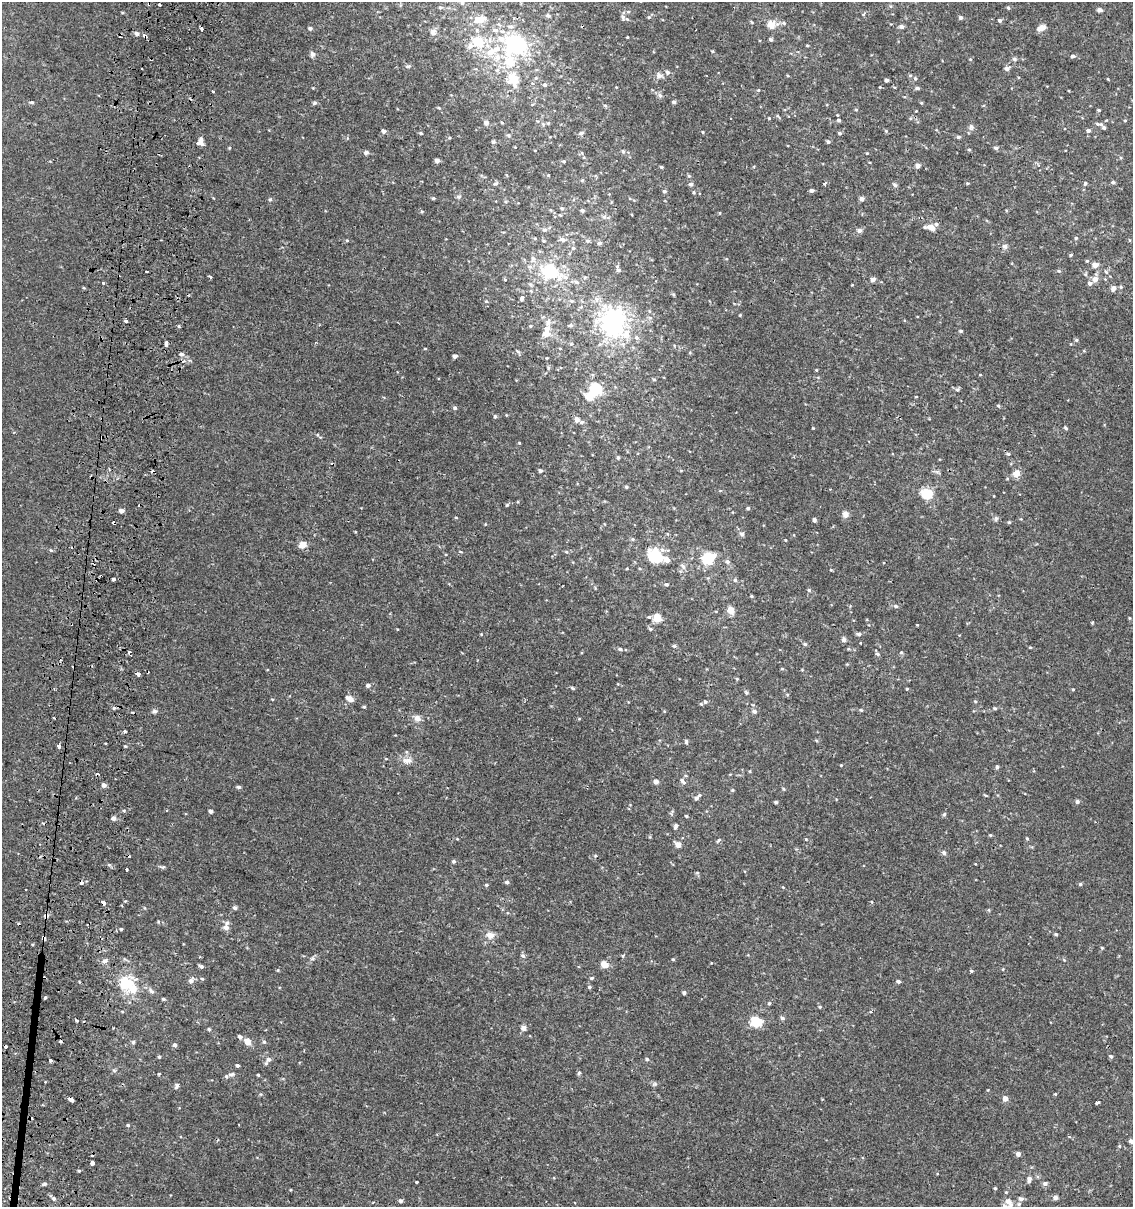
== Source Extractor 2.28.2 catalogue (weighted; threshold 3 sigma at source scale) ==
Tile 7 of 4 x 4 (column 3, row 2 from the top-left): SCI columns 2530-3660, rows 2448-3652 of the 5119 x 4893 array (HDU 1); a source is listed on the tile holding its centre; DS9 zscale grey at full resolution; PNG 1135 x 1209 px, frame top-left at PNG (2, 2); no overlay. Shown black and unused: <1% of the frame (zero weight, under 2 of 3 exposures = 3% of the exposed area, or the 3 px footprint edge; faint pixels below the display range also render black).
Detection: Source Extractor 2.28.2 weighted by HDU 2 'WHT'; one run over the whole footprint, this tile lists its part. Background 0.00112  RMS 0.0027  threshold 0.0119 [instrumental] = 3 sigma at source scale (4.5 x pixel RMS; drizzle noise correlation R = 1.50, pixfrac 1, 0.0396/0.0396 arcsec/px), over >= 5 px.
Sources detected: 385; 2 inside a brighter object's white glare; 18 cosmic-ray / hot-pixel residue — not listed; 22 inside a brighter listed object's ellipse — not listed separately; the other 343 listed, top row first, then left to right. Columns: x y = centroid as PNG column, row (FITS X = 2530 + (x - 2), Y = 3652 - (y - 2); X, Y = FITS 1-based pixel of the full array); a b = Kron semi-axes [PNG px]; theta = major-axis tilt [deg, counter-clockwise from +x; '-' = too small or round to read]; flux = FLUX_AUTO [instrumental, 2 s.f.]
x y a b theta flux
462 3 5 5 - 0.48
159 5 3 3 - 0.85
440 7 5 4 - 0.39
1008 8 5 4 - 0.31
1100 10 6 5 - 0.64
628 12 5 4 - 0.35
864 14 6 3 69 0.29
548 16 7 5 -26 0.48
623 17 8 5 -79 0.61
649 17 5 4 - 0.33
960 17 4 4 - 0.64
478 20 11 9 10 2.8
1000 20 4 4 - 0.58
784 23 5 5 - 0.39
771 24 10 10 - 2.4
901 26 5 5 - 0.83
1042 27 7 6 - 1.3
310 28 4 4 - 0.61
495 30 9 6 -8 1.1
433 32 8 7 - 1.2
137 34 5 4 - 0.88
627 37 3 2 - 0.21
771 39 4 4 - 0.5
476 41 17 13 10 5.4
515 44 23 20 -26 23
807 45 4 3 - 0.25
712 51 5 3 - 0.24
491 52 19 10 39 4
312 54 6 6 - 0.82
1072 56 4 4 - 0.58
970 59 4 3 - 0.22
1014 59 6 5 - 0.48
408 66 7 3 -7 0.36
1007 69 5 5 - 0.95
497 70 7 5 45 0.66
667 72 6 5 - 0.72
659 75 9 8 - 1.1
536 78 5 5 - 0.37
915 78 6 4 -74 0.42
513 79 16 15 - 5.4
1108 79 4 3 - 0.19
886 80 4 3 - 0.78
545 85 5 5 - 0.56
917 88 6 4 -14 0.47
758 90 4 4 - 0.27
212 91 3 3 - 2.2
660 95 7 6 - 0.63
32 102 5 4 - 0.45
674 102 5 4 - 0.47
315 103 5 5 - 0.52
921 103 4 4 - 0.25
605 105 6 4 -2 0.31
439 108 5 3 - 0.22
856 109 5 3 - 0.25
1099 110 5 4 - 0.28
916 111 3 3 - 0.16
769 118 4 3 - 0.22
839 120 4 4 - 0.44
1125 120 4 4 - 0.28
486 122 7 6 - 0.83
501 122 5 3 - 0.21
543 124 6 5 - 0.46
1097 124 6 5 - 0.54
971 127 8 6 -65 0.75
1104 127 7 6 - 0.63
383 131 5 4 - 0.95
886 131 5 4 - 0.29
1088 131 5 4 - 0.76
703 132 4 3 - 0.21
421 133 5 4 - 0.32
581 133 6 5 - 0.59
839 133 4 4 - 0.45
508 135 6 5 - 0.48
958 137 5 4 - 0.48
449 138 4 4 - 0.29
200 142 10 7 87 1.4
493 142 5 4 - 0.39
828 142 5 4 - 0.47
229 148 4 3 - 0.24
996 148 7 5 -13 0.46
969 150 5 3 - 0.25
623 151 5 5 - 0.43
366 152 6 5 - 0.65
437 161 5 4 - 0.8
564 161 5 4 - 0.33
918 165 4 4 - 1.4
661 167 4 3 - 0.36
548 175 4 3 - 0.23
689 176 5 4 - 0.37
582 180 5 4 - 0.32
1113 182 5 4 - 0.48
495 183 7 3 8 0.41
967 183 4 3 - 0.27
691 184 5 5 - 0.64
824 184 3 3 - 0.53
1085 184 6 4 64 0.4
895 185 6 5 - 0.46
812 190 4 3 - 0.74
664 191 5 4 - 0.48
459 197 6 6 - 0.56
433 198 4 4 - 0.35
862 199 4 4 - 1.3
270 200 4 4 - 0.52
562 208 5 4 - 0.48
582 210 5 4 - 0.51
720 213 4 3 - 0.19
560 215 4 3 - 0.22
604 217 7 4 1 0.58
930 227 13 6 -9 1.8
544 230 7 5 12 0.63
859 230 6 5 - 0.96
535 238 5 3 - 0.24
1076 238 4 4 - 0.34
347 240 4 4 - 0.27
563 240 8 5 -14 0.91
544 241 5 4 - 0.32
587 241 6 5 - 0.55
599 243 6 6 - 0.57
1005 246 7 6 - 0.75
573 248 5 5 - 0.45
1071 255 5 4 - 0.28
533 259 8 6 -75 0.81
1087 261 4 4 - 0.29
1095 265 6 5 - 1.8
618 269 10 5 -65 0.77
147 271 3 3 - 0.74
1059 271 6 4 -16 0.42
550 272 18 12 -19 14
1106 272 7 4 -54 0.48
1085 274 5 5 - 0.35
210 277 3 3 - 0.74
873 279 6 5 - 0.86
1095 279 7 6 - 1.6
576 282 8 5 -27 0.66
103 283 4 3 - 0.24
1121 287 5 4 - 0.36
1113 288 7 6 - 0.97
531 291 4 4 - 0.21
673 294 6 3 -18 0.28
522 299 6 4 76 0.5
596 299 8 6 90 1
486 301 5 3 - 0.21
571 301 6 5 - 0.42
740 315 4 3 - 0.21
126 321 3 3 - 1
548 322 11 7 87 1.2
613 322 25 21 -78 42
570 325 5 5 - 0.5
530 326 4 4 - 0.23
961 331 4 3 - 0.37
546 334 9 8 - 1.7
636 338 7 6 - 0.72
1076 340 5 4 - 0.36
166 344 5 3 - 3.6
571 344 4 3 - 0.27
425 348 4 3 - 0.22
181 354 6 4 -14 0.59
455 356 5 4 - 0.68
547 358 2 2 - 0.18
184 361 7 5 44 0.81
816 370 3 3 - 0.22
980 375 4 2 - 0.18
654 379 4 4 - 0.31
596 389 11 10 - 8.7
957 389 6 5 - 0.43
998 406 5 4 - 0.35
455 408 4 4 - 0.57
495 416 5 4 - 0.44
577 419 7 6 - 0.91
813 428 3 3 - 0.18
1065 428 5 4 - 0.35
519 443 4 3 - 0.19
1008 454 5 4 - 0.39
618 457 4 3 - 0.39
540 471 4 4 - 0.64
1016 473 9 8 - 1.9
626 487 4 3 - 0.33
927 494 8 7 - 8.1
507 505 6 3 70 0.27
748 508 4 3 - 0.47
121 511 4 4 - 1.3
845 514 4 4 - 2.8
996 518 7 5 75 0.49
814 520 4 4 - 0.73
1009 522 4 4 - 0.26
742 534 7 5 -28 0.54
633 539 5 5 - 0.36
785 540 3 3 - 0.2
302 545 8 7 - 2.1
566 552 5 4 - 0.32
655 556 14 13 - 9.1
708 558 11 9 40 9.5
727 561 6 5 - 0.62
683 567 9 4 -68 0.67
627 568 3 3 - 0.23
831 570 4 3 - 0.2
113 579 4 3 - 1.1
735 580 5 5 - 0.46
666 584 5 4 - 0.48
809 590 5 4 - 0.4
751 596 4 4 - 0.29
896 606 6 4 -16 0.5
731 610 8 7 - 2.2
657 618 9 8 - 2.7
1129 618 4 4 - 0.22
1092 622 4 3 - 0.28
650 629 5 4 - 0.37
859 634 5 4 - 0.61
844 639 6 6 - 0.67
861 643 2 2 - 0.26
805 644 5 4 - 0.43
674 646 5 4 - 0.45
1030 647 5 3 - 0.23
620 649 5 4 - 0.52
129 652 3 2 - 0.75
901 652 5 5 - 0.29
877 654 6 4 -27 0.44
782 669 5 3 - 0.22
138 674 4 3 - 1.6
368 685 5 4 - 0.77
572 688 6 4 -28 0.36
907 689 3 3 - 0.25
1073 689 4 3 - 0.24
746 692 7 4 -45 0.36
350 699 8 6 -27 1.5
975 701 5 3 - 0.22
705 702 6 5 - 0.55
364 707 4 3 - 0.29
114 708 5 5 - 0.47
995 708 5 4 - 0.33
861 710 5 4 - 0.3
154 711 6 6 - 0.58
754 711 6 5 - 0.74
417 718 9 8 - 1.4
124 731 3 3 - 0.45
816 741 5 3 - 0.29
686 742 6 4 -84 0.45
59 746 4 3 - 1.8
407 760 16 8 -3 1.7
841 765 3 3 - 0.17
997 767 4 4 - 0.52
683 781 10 5 -46 0.75
656 782 4 4 - 1.4
104 785 4 4 - 1
239 787 5 4 - 0.56
732 790 4 4 - 0.31
985 795 5 3 - 0.22
696 798 6 5 - 0.77
776 802 3 3 - 0.44
1077 802 5 4 - 0.73
210 811 4 4 - 0.72
672 813 9 3 77 0.37
944 814 5 4 - 0.41
686 816 4 3 - 0.29
113 818 5 4 - 1
675 826 8 4 68 0.57
990 835 5 4 - 0.29
806 839 4 3 - 0.2
1027 839 4 4 - 0.29
719 840 7 4 43 0.39
678 845 5 4 - 2.3
944 853 6 5 - 0.75
595 856 5 4 - 0.28
454 861 4 4 - 0.55
109 865 6 3 -18 0.37
163 867 7 4 24 0.42
127 869 3 3 - 1.5
697 872 5 3 - 0.28
507 882 5 4 - 0.57
1080 884 5 4 - 0.4
486 885 4 4 - 0.3
103 903 4 3 - 2.8
235 908 5 4 - 0.55
46 916 5 4 - 0.9
226 927 6 6 - 1.3
121 929 4 4 - 0.3
1056 934 5 4 - 0.33
490 935 11 9 -3 1.7
44 937 4 3 - 1.1
1102 948 5 3 - 0.25
523 956 6 5 - 0.51
623 956 4 4 - 0.38
312 959 7 4 18 0.45
673 959 4 3 - 0.26
105 961 8 5 36 0.74
604 964 7 6 - 2.4
201 966 5 4 - 0.55
971 971 4 4 - 0.32
591 978 5 4 - 0.38
202 979 5 3 - 0.25
191 981 7 6 - 1
898 981 4 3 - 0.79
126 983 23 20 47 8.6
589 987 5 4 - 0.39
151 991 9 6 -48 0.87
684 993 5 4 - 0.45
45 998 4 3 - 0.29
164 999 5 3 - 0.34
769 1003 5 4 - 0.34
820 1007 4 4 - 0.28
782 1018 6 5 - 0.55
756 1022 11 8 -17 6.1
523 1028 5 4 - 1.5
209 1029 5 4 - 0.34
240 1037 6 5 - 0.71
133 1042 5 5 - 0.39
248 1042 5 5 - 2.7
264 1042 5 5 - 0.39
175 1045 5 4 - 0.7
1111 1056 4 4 - 0.52
159 1057 4 4 - 0.34
268 1059 6 5 - 0.86
647 1059 5 4 - 0.45
50 1060 3 3 - 2.4
237 1065 3 3 - 0.49
114 1071 6 4 -2 0.38
579 1073 5 4 - 0.46
159 1074 4 4 - 0.2
231 1074 8 5 11 0.63
258 1075 3 3 - 0.26
654 1084 7 5 22 0.5
176 1086 8 5 66 0.56
1055 1094 4 4 - 0.24
1005 1098 4 4 - 2
70 1099 4 3 - 3.7
1098 1103 3 3 - 3
128 1125 4 3 - 0.36
1131 1141 5 4 - 0.62
1119 1146 5 4 - 0.28
1018 1154 4 4 - 1.1
92 1162 4 3 - 2.6
79 1171 5 3 - 0.25
1029 1179 8 5 83 1
416 1182 3 3 - 1.1
45 1184 6 4 20 0.42
1045 1184 6 5 - 0.69
995 1188 3 3 - 0.31
1055 1198 5 4 - 0.98
54 1199 4 4 - 1.2
1021 1199 7 5 -4 0.72
400 1201 5 4 - 0.63
1009 1202 15 8 -58 2.5
1019 1204 6 5 - 0.38
Overlapping masked pixels (flux is a lower limit): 4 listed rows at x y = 103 903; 46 916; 44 937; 70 1099
Isophote crosses this tile's border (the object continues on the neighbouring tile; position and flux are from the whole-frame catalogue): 3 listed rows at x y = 462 3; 1131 1141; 1009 1202
Unlisted compact peaks at least as high as the median listed source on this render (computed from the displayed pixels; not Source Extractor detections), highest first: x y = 179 326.